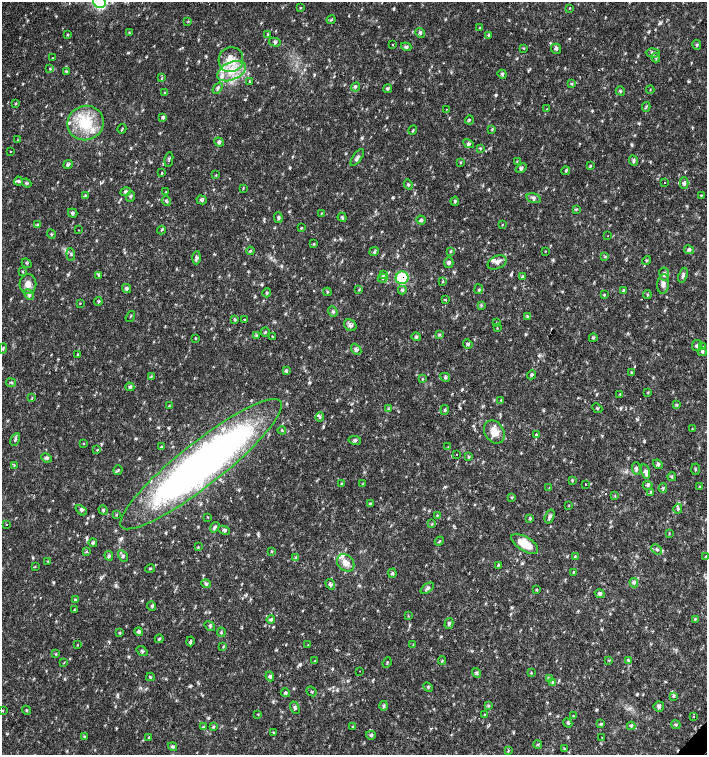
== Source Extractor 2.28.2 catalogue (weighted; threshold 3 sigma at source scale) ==
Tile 6 of 4 x 4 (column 2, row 2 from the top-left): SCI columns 1635-3043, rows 3013-4517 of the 6023 x 6029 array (HDU 1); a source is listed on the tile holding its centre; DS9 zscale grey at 2 x 2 block average (1 PNG px = mean of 2 x 2 image px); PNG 709 x 757 px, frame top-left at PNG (2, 2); each listed source drawn as its Kron ellipse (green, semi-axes under 4 px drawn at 4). Shown black and unused: <1% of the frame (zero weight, under 2 of 3 exposures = <1% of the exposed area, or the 3 px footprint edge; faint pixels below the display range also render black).
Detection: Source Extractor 2.28.2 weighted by HDU 2 'WHT'; one run over the whole footprint, this tile lists its part. Background 0.018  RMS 0.0031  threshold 0.0141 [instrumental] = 3 sigma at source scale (4.5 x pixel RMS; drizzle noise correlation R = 1.50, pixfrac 1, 0.0396/0.0396 arcsec/px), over >= 5 px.
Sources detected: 310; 2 cosmic-ray / hot-pixel residue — neither listed nor drawn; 8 inside a brighter listed object's ellipse — not listed separately; the other 300 listed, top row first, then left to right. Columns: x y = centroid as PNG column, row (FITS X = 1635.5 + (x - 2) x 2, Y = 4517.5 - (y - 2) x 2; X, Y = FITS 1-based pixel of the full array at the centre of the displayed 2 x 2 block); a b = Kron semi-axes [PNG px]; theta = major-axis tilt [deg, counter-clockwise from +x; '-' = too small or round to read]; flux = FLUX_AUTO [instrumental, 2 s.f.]
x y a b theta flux
100 2 6 6 - 58
300 8 3 2 - 0.58
570 8 3 2 - 0.49
331 20 4 2 - 0.77
188 21 3 3 - 0.55
480 28 3 3 - 0.58
130 33 3 2 - 0.51
420 33 5 3 - 1.4
267 34 3 2 - 0.55
68 35 3 2 - 0.63
488 35 3 3 - 0.75
275 42 6 3 -14 1.3
392 44 2 2 - 1.1
697 45 5 3 - 0.87
406 47 5 4 - 1.6
524 48 3 2 - 0.45
556 49 5 4 - 1.5
653 53 7 4 -4 1.8
52 58 2 2 - 0.46
656 58 5 3 - 0.97
231 60 12 12 - 11
50 69 3 2 - 0.61
66 71 4 3 - 0.81
231 71 15 8 24 14
502 74 5 4 - 1.2
162 78 3 2 - 0.56
249 82 3 2 - 0.37
571 84 4 3 - 0.89
356 87 5 2 - 0.95
218 88 6 4 54 1.6
387 89 4 3 - 1
650 90 4 2 - 0.36
620 91 5 3 - 0.93
164 92 2 2 - 0.41
16 103 3 2 - 0.64
646 107 5 2 - 0.85
447 109 2 2 - 0.36
547 109 2 2 - 0.65
163 117 4 3 - 1.1
469 120 4 2 - 0.45
86 123 18 17 - 28
122 129 5 2 - 0.62
492 129 3 3 - 0.68
413 130 5 2 - 0.66
18 140 3 2 - 0.42
219 142 5 4 - 1.4
469 144 6 3 -29 1.5
480 148 3 3 - 0.64
11 151 2 2 - 0.6
357 158 9 4 54 2.2
169 159 7 2 79 0.72
517 161 3 2 - 0.37
633 161 5 3 - 1.2
460 163 3 3 - 0.58
68 165 5 4 - 1.4
590 166 4 3 - 0.78
521 168 6 4 37 1.6
566 171 4 3 - 0.89
162 173 2 2 - 1.5
216 175 3 2 - 0.55
18 181 4 3 - 1
27 183 5 2 - 0.92
665 183 2 2 - 0.45
684 183 6 4 -90 1.5
408 185 5 3 - 0.96
243 188 4 2 - 0.55
126 192 5 4 - 1.5
166 192 3 2 - 0.49
86 195 3 2 - 0.66
701 195 3 3 - 0.56
131 196 5 3 - 1.2
534 198 7 4 -14 2
202 200 5 4 - 1.6
166 201 5 3 - 1.2
455 201 4 3 - 0.95
576 209 4 2 - 0.46
73 213 5 4 - 1.4
321 213 2 2 - 0.39
342 217 5 3 - 1.1
278 218 5 3 - 1.4
421 220 5 3 - 1.7
37 225 4 2 - 0.73
502 225 3 2 - 0.35
301 228 4 2 - 0.77
79 230 2 2 - 0.36
161 230 4 3 - 0.78
51 234 5 2 - 0.5
607 236 2 2 - 0.25
314 244 3 3 - 0.71
689 250 5 3 - 1.6
250 251 4 3 - 0.79
374 251 5 2 - 0.83
451 251 4 2 - 0.64
545 251 2 2 - 0.36
71 254 6 2 -84 0.91
605 257 4 2 - 0.57
196 258 6 3 87 1.9
646 260 4 3 - 0.72
497 262 10 6 26 3.3
27 263 5 2 - 0.66
449 263 5 4 - 2
23 272 4 2 - 0.6
384 274 4 3 - 1.1
664 274 6 5 - 2
683 275 7 3 70 1.8
99 276 3 2 - 0.6
523 276 3 3 - 0.68
383 278 5 4 - 1.3
402 278 6 6 - 27
443 281 4 2 - 0.71
28 284 10 8 88 5.7
663 284 10 6 82 3.2
126 289 5 3 - 1.5
478 289 5 3 - 1.1
359 290 4 3 - 0.6
402 290 4 4 - 1.3
624 290 4 3 - 1.5
327 292 4 3 - 0.76
267 293 4 3 - 0.79
29 295 6 4 -46 1.9
604 295 3 3 - 0.8
647 295 4 3 - 0.72
445 299 3 2 - 0.62
98 301 4 2 - 0.93
80 303 2 2 - 0.38
481 306 4 2 - 0.73
333 312 5 4 - 1.4
130 316 6 2 55 0.54
527 316 3 2 - 0.6
235 320 3 2 - 0.53
244 320 3 2 - 0.53
497 323 3 2 - 0.46
350 325 7 5 -37 2.3
497 328 3 2 - 0.37
265 332 5 3 - 0.79
439 335 3 2 - 0.61
256 336 3 3 - 0.75
273 336 3 2 - 0.47
416 337 5 3 - 1.1
195 338 3 2 - 0.49
593 338 4 3 - 0.9
468 344 5 4 - 1.2
697 346 5 5 - 1.6
703 347 3 3 - 0.94
3 348 5 3 - 0.83
356 349 6 4 -51 2.4
702 352 4 3 - 1.2
78 355 3 3 - 0.66
286 371 3 3 - 1.2
632 372 3 3 - 0.64
531 375 5 3 - 0.98
151 376 4 3 - 0.68
445 377 5 3 - 1.2
422 378 3 3 - 0.61
11 383 5 2 - 0.8
130 387 4 3 - 1.2
648 393 3 2 - 0.5
620 394 4 3 - 0.69
32 398 4 2 - 0.68
501 400 4 2 - 0.65
677 405 4 4 - 0.95
169 406 3 2 - 0.48
597 408 5 2 - 0.74
389 409 3 2 - 0.56
445 410 5 3 - 1
320 417 4 3 - 1.2
692 429 2 2 - 0.61
282 430 4 3 - 0.71
494 432 12 9 -57 8.6
536 434 2 2 - 2.1
15 440 7 3 61 1.3
355 440 6 4 -10 1.5
83 443 3 2 - 0.48
161 447 3 3 - 0.73
448 447 3 2 - 0.54
97 450 3 3 - 0.68
457 454 2 2 - 0.69
469 457 4 3 - 0.74
46 458 6 4 -26 1.5
201 464 101 21 38 410
658 464 5 4 - 1.6
14 465 3 2 - 0.51
636 468 6 3 -87 1.6
695 469 6 2 -86 0.65
118 470 5 2 - 0.93
645 472 7 4 -75 2.9
672 477 4 2 - 0.7
573 480 3 2 - 0.58
341 483 3 2 - 0.6
362 484 4 2 - 0.66
586 484 2 2 - 1.1
648 485 5 4 - 1.2
700 486 3 2 - 0.53
549 488 3 2 - 0.39
663 488 5 3 - 0.96
650 492 3 3 - 0.68
615 496 3 2 - 0.48
512 497 3 2 - 0.53
370 504 3 3 - 1.2
569 505 3 2 - 0.41
678 509 5 4 - 1.2
81 510 6 4 -39 1.6
103 510 5 2 - 0.83
116 515 3 2 - 0.63
437 515 3 3 - 0.58
550 517 7 4 71 1.9
208 518 3 2 - 0.46
530 519 4 3 - 0.85
432 524 3 2 - 0.59
7 525 2 2 - 0.82
215 527 5 3 - 1.4
224 530 6 4 -26 1.6
669 534 3 2 - 0.5
439 541 5 2 - 0.71
93 543 4 4 - 1.2
525 544 15 7 -32 14
198 547 3 2 - 0.6
657 549 6 3 -41 1.3
87 551 3 2 - 0.54
272 551 4 3 - 0.67
109 556 5 3 - 1.1
123 556 6 3 -59 1.4
575 556 4 2 - 0.54
706 557 4 3 - 0.78
295 558 4 3 - 0.83
48 561 3 2 - 0.49
346 563 9 7 -44 5.3
498 565 3 3 - 0.68
35 566 3 2 - 0.41
150 569 5 2 - 0.81
573 572 3 2 - 0.43
392 573 4 4 - 1.1
634 583 5 4 - 1.6
206 584 5 4 - 1.3
330 584 6 4 -56 1.6
427 588 7 4 36 1.7
537 590 3 2 - 0.65
600 594 5 4 - 1.7
75 599 3 3 - 0.93
152 606 5 3 - 0.96
74 609 3 2 - 0.56
408 616 3 2 - 0.45
695 619 4 3 - 0.71
271 620 4 3 - 1.8
449 623 5 3 - 1.3
210 626 6 3 -37 1.1
139 632 4 3 - 2
221 632 5 3 - 0.77
120 633 4 2 - 0.64
159 639 4 2 - 0.99
190 641 5 2 - 1.2
77 645 3 2 - 0.42
308 645 3 3 - 0.64
413 645 3 2 - 0.47
223 647 3 2 - 0.5
142 651 6 3 -36 1.4
56 654 3 3 - 0.6
442 660 4 2 - 0.61
609 660 3 2 - 0.49
628 660 4 3 - 1.5
314 661 3 2 - 0.38
64 662 3 2 - 0.41
387 663 5 2 - 0.51
360 671 2 2 - 0.22
477 673 5 2 - 0.88
531 673 3 2 - 0.53
270 676 5 4 - 1.5
150 677 4 3 - 0.78
549 679 4 2 - 0.92
553 682 4 3 - 1.1
428 687 5 2 - 0.79
311 691 5 2 - 0.65
285 693 5 3 - 0.98
673 696 4 2 - 0.75
489 705 4 3 - 0.89
384 706 5 3 - 1.1
659 706 5 5 - 1.8
295 708 6 3 -66 1.4
3 710 3 2 - 0.43
26 710 5 2 - 0.58
258 714 3 3 - 0.48
485 714 3 2 - 0.42
573 716 3 3 - 0.56
693 716 2 2 - 0.7
568 723 5 2 - 0.91
601 724 4 3 - 0.74
676 725 5 2 - 0.84
352 726 3 2 - 0.51
631 726 4 3 - 1
203 727 3 3 - 0.63
213 727 3 3 - 1
273 732 4 2 - 0.45
371 735 5 3 - 1.1
84 736 2 2 - 0.59
149 738 3 3 - 0.77
602 738 2 2 - 0.39
538 744 4 2 - 0.63
173 747 5 3 - 1.3
564 749 3 2 - 0.76
508 750 3 2 - 0.42
Overlapping masked pixels (flux is a lower limit): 1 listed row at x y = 402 278
Isophote crosses this tile's border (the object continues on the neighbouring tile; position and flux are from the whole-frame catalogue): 2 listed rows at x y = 100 2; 706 557
Diffuse or blended objects may show on this block-average render without a row.